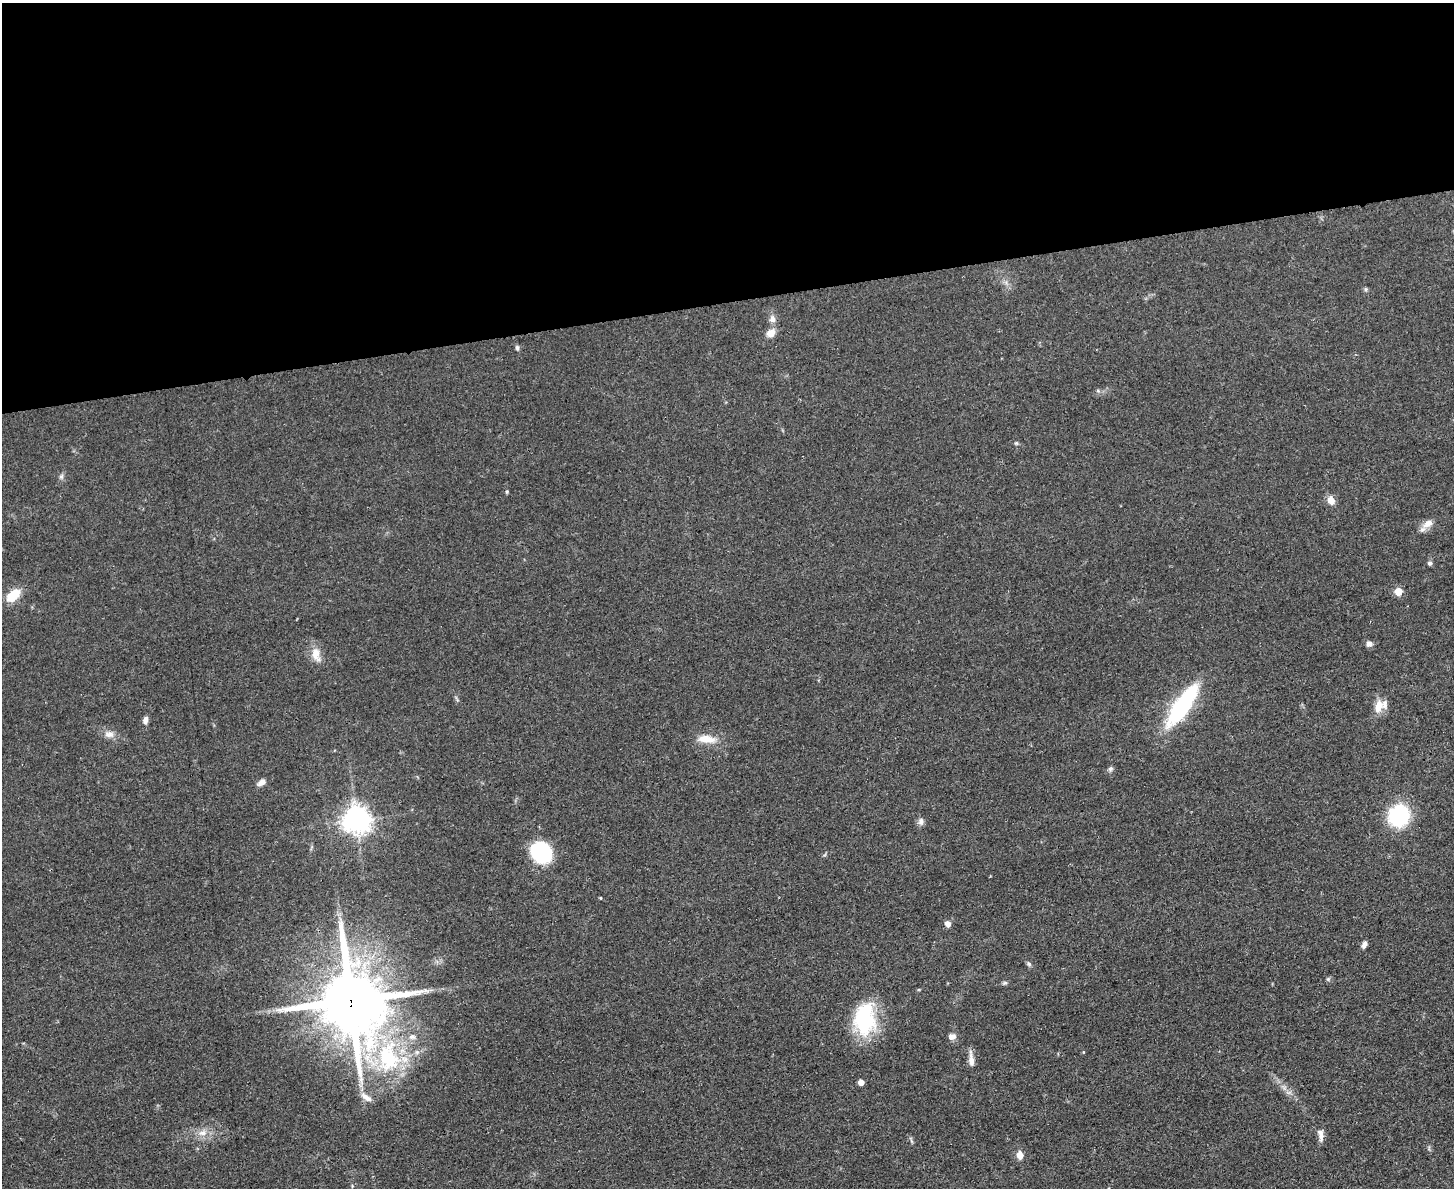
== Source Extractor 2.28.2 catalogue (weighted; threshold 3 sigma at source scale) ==
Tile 2 of 3 x 4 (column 2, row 1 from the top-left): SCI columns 1594-3045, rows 3569-4754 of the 4749 x 4767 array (HDU 1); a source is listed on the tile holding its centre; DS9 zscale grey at full resolution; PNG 1456 x 1190 px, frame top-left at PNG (2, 3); no overlay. Shown black and unused: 25% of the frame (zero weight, under 3 of 4 exposures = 2% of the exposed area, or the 3 px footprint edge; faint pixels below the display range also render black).
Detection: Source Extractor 2.28.2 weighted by HDU 2 'WHT'; one run over the whole footprint, this tile lists its part. Background 0.0465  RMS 0.0051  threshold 0.0229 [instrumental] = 3 sigma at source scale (4.5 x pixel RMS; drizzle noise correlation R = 1.50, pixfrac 1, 0.05/0.05 arcsec/px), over >= 5 px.
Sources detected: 43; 1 inside a brighter object's white glare — not listed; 1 inside a brighter listed object's ellipse — not listed separately; the other 41 listed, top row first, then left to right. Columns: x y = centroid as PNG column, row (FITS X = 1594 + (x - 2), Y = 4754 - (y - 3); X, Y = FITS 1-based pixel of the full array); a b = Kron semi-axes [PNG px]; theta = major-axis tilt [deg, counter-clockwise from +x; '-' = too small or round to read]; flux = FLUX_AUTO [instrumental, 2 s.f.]
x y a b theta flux
1366 289 6 4 90 0.7
772 319 11 8 -81 2.8
771 333 13 10 40 3.9
517 348 6 5 - 1.1
1016 443 6 4 -42 0.67
61 476 7 5 69 1.2
507 492 5 4 - 0.6
1331 500 10 8 -71 4
1428 524 14 9 30 4.5
1430 563 6 5 - 1.2
1398 591 5 5 - 11
13 595 15 9 40 12
1369 644 8 7 - 2.1
316 654 21 11 -74 6.3
1182 706 48 14 56 55
1378 707 18 9 75 6.5
145 720 10 6 80 2.3
109 734 13 9 8 3.3
706 739 23 10 -7 7.8
1110 769 6 6 - 1.1
262 782 9 6 37 3.1
1399 816 14 13 - 59
356 819 9 8 - 570
921 822 10 7 89 2
541 852 21 18 -49 40
600 898 4 3 - 0.46
948 924 6 5 - 3.1
1364 945 8 5 74 2.1
1029 964 8 5 -42 1
1328 979 6 5 - 0.83
1005 983 6 5 - 0.9
351 1000 21 18 -76 4900
864 1021 34 25 -77 38
952 1036 9 7 12 2.4
388 1057 47 32 -86 59
971 1060 19 6 -84 3.9
861 1082 5 4 - 4.4
366 1097 18 7 -34 3.5
202 1133 10 8 7 3.4
1320 1135 17 6 -83 3
1020 1155 8 6 -82 4.6
Overlapping masked pixels (flux is a lower limit): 1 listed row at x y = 351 1000